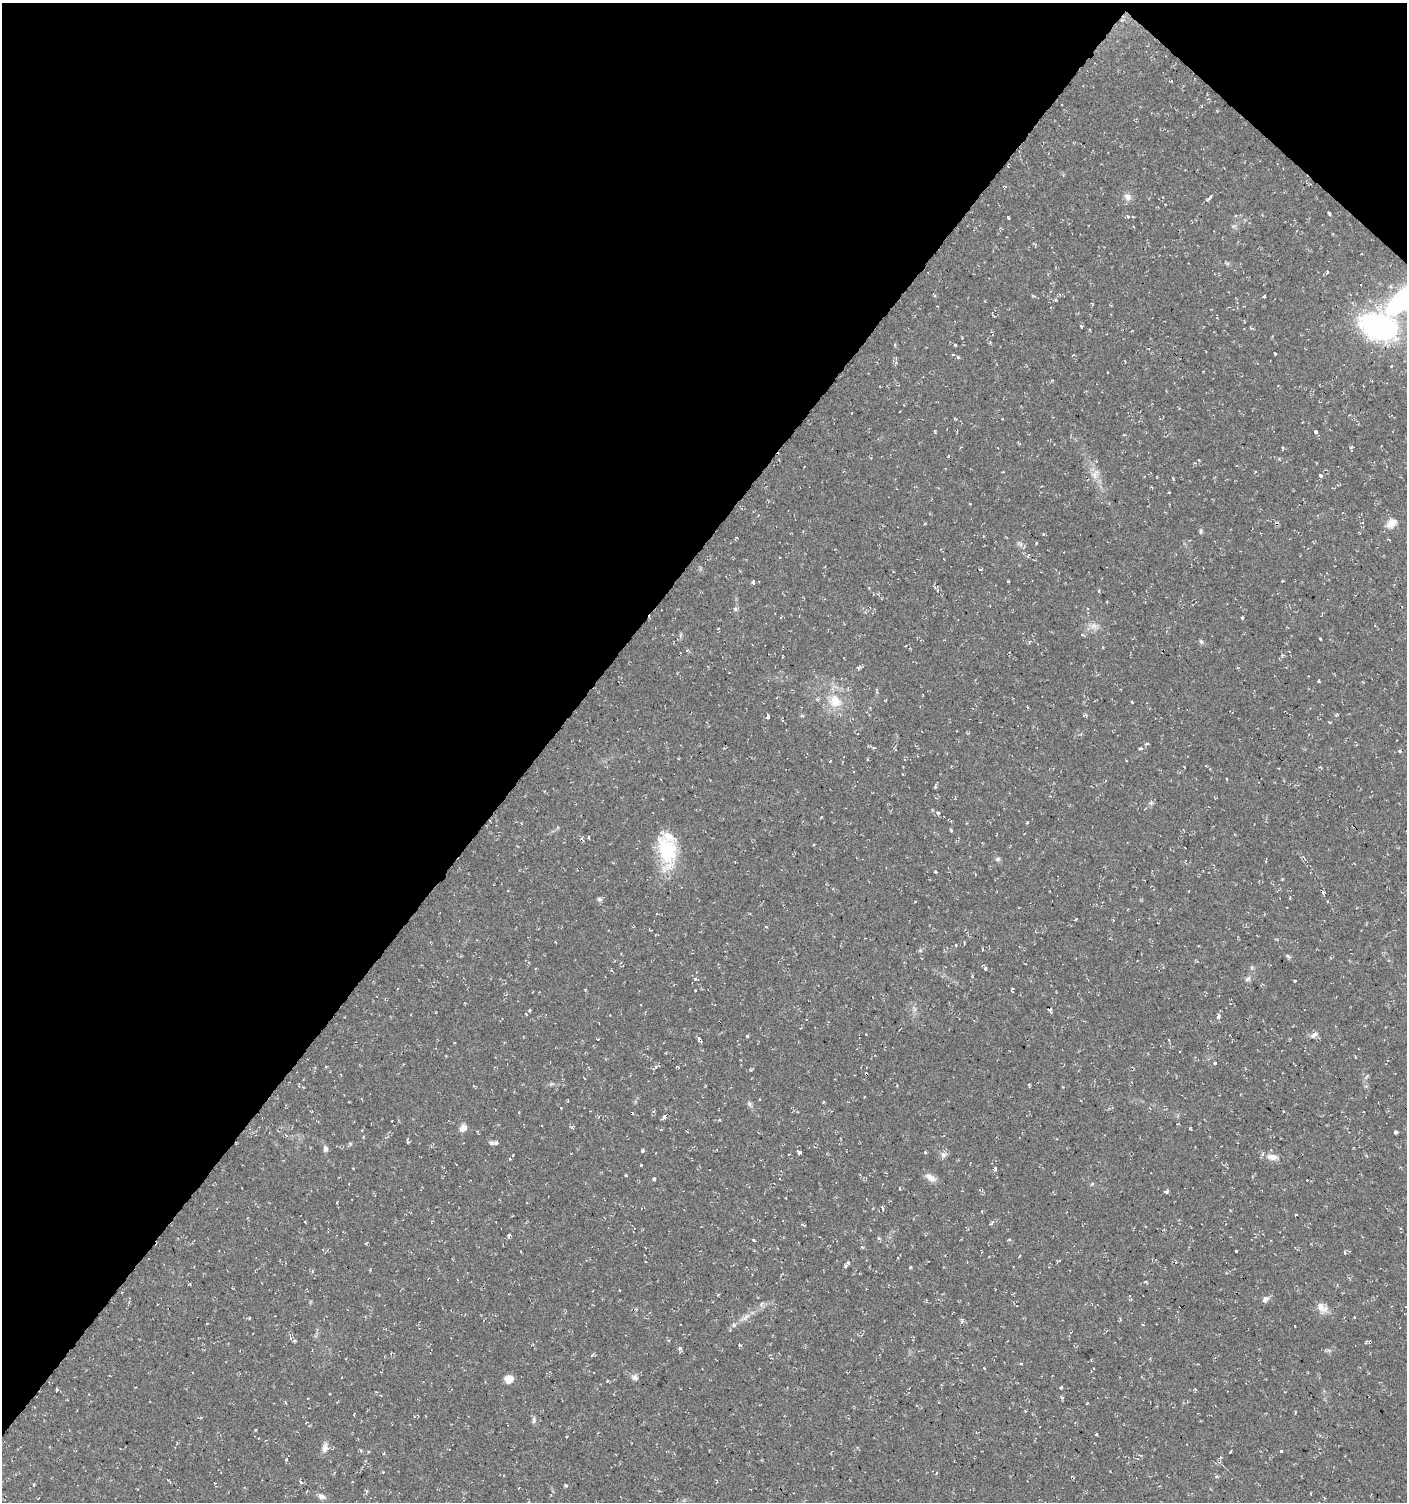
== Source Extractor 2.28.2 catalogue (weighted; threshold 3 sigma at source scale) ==
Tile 2 of 4 x 4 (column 2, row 1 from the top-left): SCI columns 1639-3043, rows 4503-6002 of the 6025 x 6006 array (HDU 1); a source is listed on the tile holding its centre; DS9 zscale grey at full resolution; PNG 1409 x 1504 px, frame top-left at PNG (2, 3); no overlay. Shown black and unused: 40% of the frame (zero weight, under 2 of 3 exposures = <1% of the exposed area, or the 3 px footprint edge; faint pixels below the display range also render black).
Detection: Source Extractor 2.28.2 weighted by HDU 2 'WHT'; one run over the whole footprint, this tile lists its part. Background 0.0323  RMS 0.004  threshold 0.018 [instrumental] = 3 sigma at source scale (4.5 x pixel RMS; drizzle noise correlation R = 1.50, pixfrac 1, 0.0396/0.0396 arcsec/px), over >= 5 px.
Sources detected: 191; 23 cosmic-ray / hot-pixel residue — not listed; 1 inside a brighter listed object's ellipse — not listed separately; the other 167 listed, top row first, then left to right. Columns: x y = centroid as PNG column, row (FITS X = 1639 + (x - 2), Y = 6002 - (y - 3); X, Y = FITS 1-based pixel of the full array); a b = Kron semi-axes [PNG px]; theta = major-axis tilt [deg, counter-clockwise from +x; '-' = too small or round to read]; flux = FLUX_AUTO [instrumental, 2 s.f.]
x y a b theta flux
1128 197 10 8 -39 2.1
1207 200 8 4 36 0.85
1329 213 4 3 - 0.88
1008 217 3 3 - 0.7
1128 217 4 4 - 0.52
1133 217 3 2 - 0.38
1328 271 3 3 - 1.4
1264 296 3 3 - 0.48
1402 300 40 18 41 46
1081 326 3 3 - 0.8
1378 327 39 27 -18 67
1132 331 3 2 - 0.26
955 345 4 3 - 0.37
1275 354 3 3 - 3
953 355 3 3 - 0.74
896 363 5 5 - 0.72
880 386 2 2 - 0.28
1315 432 3 3 - 4.1
1282 448 4 2 - 0.46
949 456 3 2 - 0.38
1003 472 3 2 - 0.38
1095 475 15 8 76 3
1321 475 4 3 - 1.2
1173 479 5 3 - 0.45
925 523 4 3 - 0.31
1391 523 15 11 46 3.3
1200 531 6 4 89 0.58
1043 534 3 2 - 0.61
980 569 3 2 - 0.28
1282 580 3 3 - 1.5
753 583 3 3 - 3
1099 591 5 2 - 0.51
1106 602 3 2 - 0.55
735 609 7 5 -90 0.88
1242 618 3 3 - 0.43
1093 626 11 5 0 1.8
718 628 3 2 - 0.31
1320 639 3 3 - 1
1029 642 5 3 - 0.37
1201 642 6 5 - 0.71
1103 647 3 2 - 0.5
858 668 7 5 37 0.74
1319 681 3 3 - 0.64
835 701 21 17 -48 9
1132 702 3 2 - 0.31
1337 714 6 3 31 0.44
768 717 4 3 - 5.3
874 748 5 3 - 0.49
1140 748 5 3 - 0.7
1399 751 5 4 - 0.49
867 759 3 2 - 0.42
935 787 5 3 - 0.51
938 813 4 3 - 1.6
821 817 4 2 - 0.39
1027 823 4 3 - 0.33
951 830 4 3 - 0.49
588 837 3 2 - 0.47
582 838 6 3 -73 0.6
1185 848 2 2 - 0.26
667 850 42 21 -84 22
997 859 7 5 2 0.82
1265 862 3 3 - 0.84
936 872 3 3 - 1.1
975 874 4 3 - 0.29
599 899 7 5 -19 0.93
1076 919 3 3 - 1.1
956 945 3 3 - 0.85
982 949 4 2 - 0.44
920 950 6 4 18 0.54
1288 956 7 4 -44 0.66
985 969 4 4 - 0.82
695 979 3 3 - 2.2
1247 979 8 5 36 0.89
1295 981 3 3 - 1.1
1012 989 4 3 - 0.44
464 1003 2 2 - 0.35
530 1010 4 3 - 1.1
610 1015 3 3 - 0.42
1219 1015 4 4 - 3.2
866 1034 2 2 - 0.23
1314 1035 12 5 35 1.3
747 1036 3 3 - 0.85
598 1039 3 3 - 1.1
699 1040 5 3 - 4.7
1169 1040 3 2 - 0.43
1215 1063 3 3 - 1.6
656 1067 6 3 36 1.7
897 1085 3 3 - 0.35
749 1104 7 6 - 0.91
664 1117 3 3 - 3.5
572 1127 6 4 44 0.59
463 1128 11 8 45 2
1190 1128 4 2 - 0.34
1395 1132 4 3 - 3.8
408 1141 5 3 - 0.72
492 1143 7 5 -6 0.85
496 1143 3 3 - 1.4
325 1149 8 6 -88 1.2
643 1151 4 3 - 0.59
799 1152 4 3 - 2.3
925 1152 3 3 - 1.3
943 1155 8 8 - 1.5
1272 1157 15 8 -8 3.2
641 1165 3 3 - 0.88
995 1169 6 3 73 0.81
625 1175 3 3 - 1.7
930 1177 14 7 -37 3
654 1179 4 4 - 0.58
1092 1184 6 3 19 0.48
899 1188 4 2 - 0.29
1166 1191 5 4 - 1
882 1208 6 3 -79 0.49
1296 1215 3 3 - 0.9
992 1223 6 4 56 0.89
803 1225 5 3 - 0.46
508 1236 3 3 - 1.8
753 1240 3 3 - 1.2
1008 1240 4 3 - 0.69
862 1247 5 4 - 0.51
521 1251 3 2 - 0.29
1235 1251 3 3 - 1.8
1345 1253 3 3 - 1.3
1020 1256 5 2 - 0.37
848 1262 4 3 - 0.67
846 1266 4 4 - 0.65
910 1267 3 3 - 2
312 1271 5 3 - 0.47
1145 1282 3 3 - 1
619 1290 3 2 - 0.33
1130 1296 4 3 - 0.8
1265 1299 10 7 36 1.4
1322 1307 16 10 -39 3.4
746 1317 14 5 59 1.7
1354 1317 3 2 - 0.23
249 1318 4 3 - 0.44
1120 1320 4 3 - 0.65
962 1321 5 5 - 0.93
734 1325 6 4 -46 0.6
1295 1326 3 2 - 0.23
739 1345 4 4 - 0.43
679 1349 8 4 -77 0.77
592 1355 6 4 45 0.5
1021 1364 3 3 - 0.39
984 1368 3 2 - 0.67
342 1377 3 2 - 0.25
635 1377 10 6 -27 1.4
509 1379 8 7 - 4.4
607 1381 4 3 - 0.34
1061 1387 5 2 - 0.43
57 1389 3 3 - 0.8
1195 1389 4 3 - 0.43
330 1394 3 2 - 0.6
285 1402 5 3 - 0.38
1025 1411 3 3 - 0.34
534 1420 9 5 89 1
1096 1434 3 3 - 0.99
325 1448 14 7 81 2.2
361 1450 5 4 - 0.51
1281 1451 3 3 - 2.8
1230 1452 3 3 - 2.6
384 1453 5 3 - 0.3
301 1482 4 3 - 1.5
565 1486 4 3 - 0.74
519 1488 3 2 - 0.38
367 1491 6 4 88 0.56
1310 1493 3 2 - 0.31
322 1496 11 7 -17 1.5
Overlapping masked pixels (flux is a lower limit): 1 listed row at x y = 699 1040
Isophote crosses this tile's border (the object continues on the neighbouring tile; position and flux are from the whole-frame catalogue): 1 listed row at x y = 1402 300
Unlisted compact peaks at least as high as the median listed source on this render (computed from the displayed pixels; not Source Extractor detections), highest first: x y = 1008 581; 286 1459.